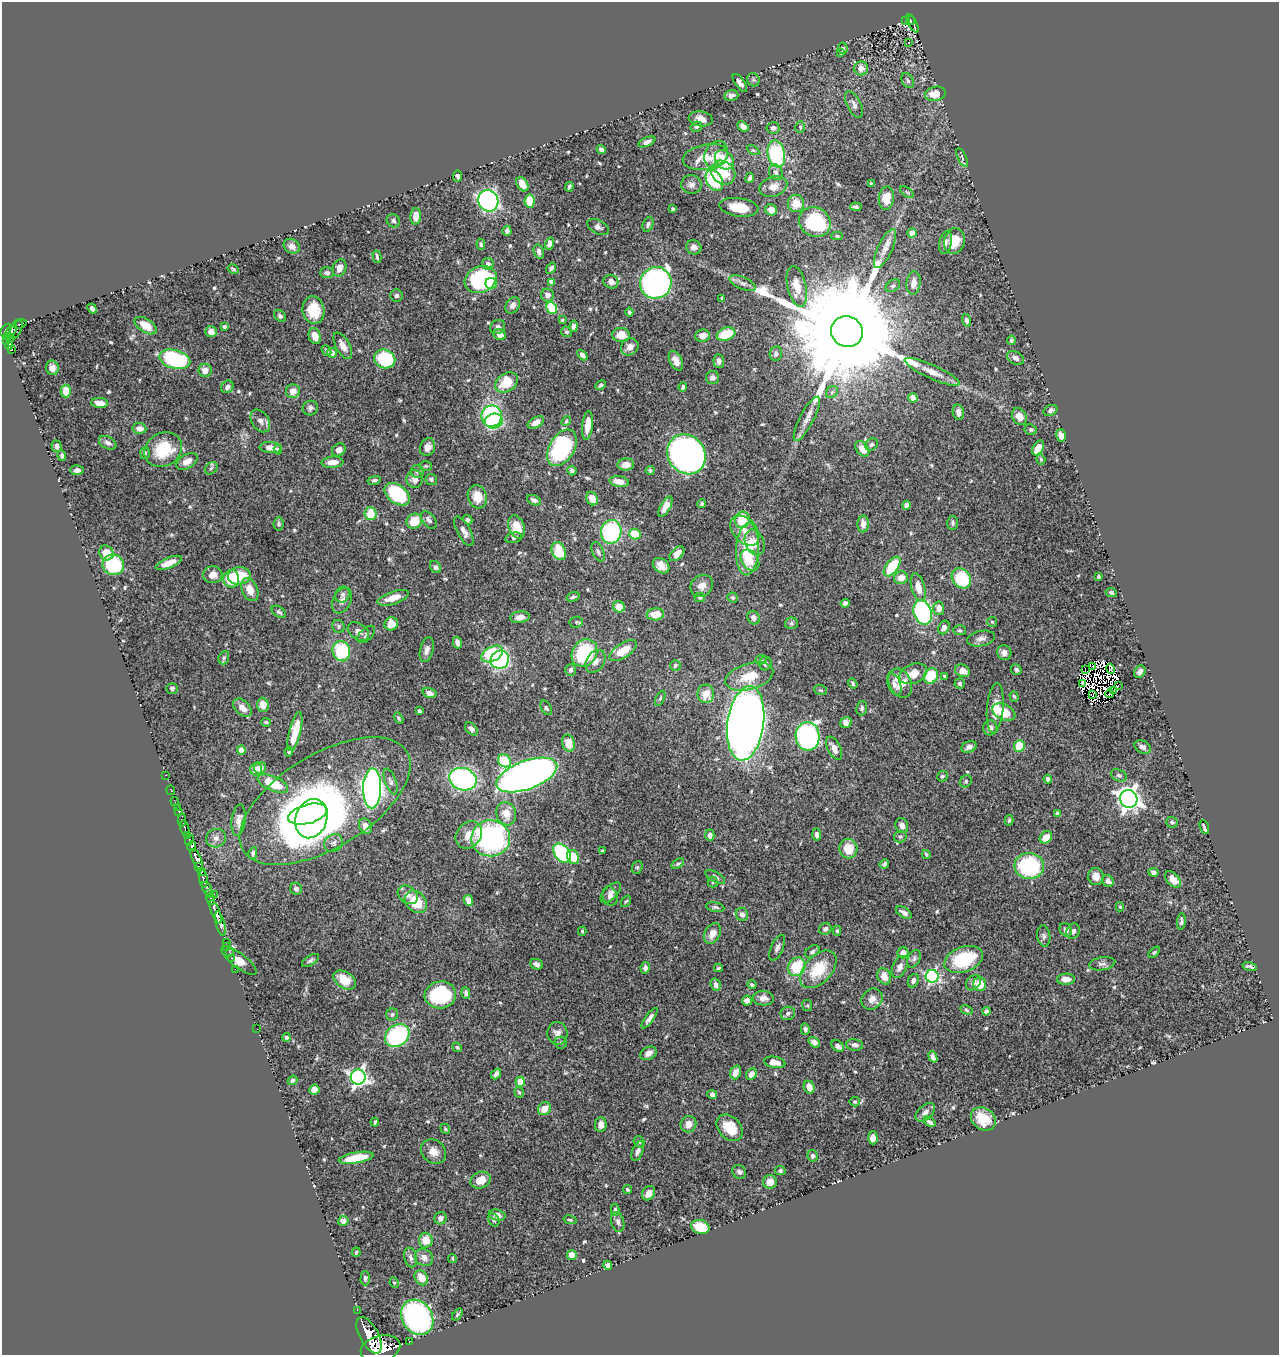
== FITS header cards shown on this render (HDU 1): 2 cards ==
NAXIS1  =                 1277
NAXIS2  =                 1353

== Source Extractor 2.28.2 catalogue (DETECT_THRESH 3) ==
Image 1277 x 1353 px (HDU 1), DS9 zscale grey, 1 PNG px = 1 image px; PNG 1281 x 1357 px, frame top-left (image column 1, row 1353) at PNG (2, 2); each listed source drawn as its Kron ellipse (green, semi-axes under 4 px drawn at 4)
Background 0.518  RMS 0.014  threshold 0.041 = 3 sigma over >= 5 px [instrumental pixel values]
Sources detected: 616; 15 with non-positive FLUX_AUTO (blend fragments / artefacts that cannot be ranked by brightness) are neither listed nor drawn; of the other 601, the 500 brightest by FLUX_AUTO listed and drawn (101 fainter detections omitted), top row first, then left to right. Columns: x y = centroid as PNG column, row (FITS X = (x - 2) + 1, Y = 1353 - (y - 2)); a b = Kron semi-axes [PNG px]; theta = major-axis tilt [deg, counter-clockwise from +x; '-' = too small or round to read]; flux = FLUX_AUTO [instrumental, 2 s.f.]
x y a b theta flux
905 21 2 2 - 36
910 21 4 4 - 58
913 23 10 3 -63 130
908 42 3 2 - 2.2
843 48 6 4 -84 1.8
841 53 4 3 - 1.3
861 68 7 7 - 7.1
753 80 7 6 - 1.7
908 81 8 5 -59 2
740 83 10 4 -54 3.9
935 94 10 7 12 15
731 95 7 5 15 3.5
854 105 14 7 -63 4.5
701 119 12 7 -8 8.1
743 126 6 4 -40 6.5
696 127 6 5 - 1.8
800 127 5 4 - 1.6
773 128 6 5 - 3.9
647 142 9 4 24 3.6
601 149 4 3 - 2.5
753 150 6 4 -29 1.4
776 154 14 8 -78 81
716 155 14 11 64 12
705 157 23 12 12 22
962 157 10 4 -64 2
724 160 11 8 -48 24
776 172 8 6 -70 3.3
723 173 13 11 -42 29
457 176 6 4 87 2.7
750 178 5 4 - 2.2
714 180 11 7 -58 57
522 184 8 5 -57 11
691 184 10 9 - 4.5
871 184 3 3 - 1.5
569 187 5 3 - 2.1
773 187 14 10 18 8.1
907 192 8 4 -37 1.6
886 198 11 7 84 16
488 201 11 10 - 260
530 201 6 5 - 24
796 203 9 8 - 12
739 207 19 9 -8 19
856 207 6 3 -4 2.4
673 209 4 3 - 1.3
771 210 6 5 - 7.6
416 216 8 5 86 8.8
393 221 7 6 - 2.3
815 222 16 14 -29 70
648 224 8 5 69 2.3
598 227 11 7 -27 3
507 231 5 4 - 3.1
912 233 4 4 - 15
837 236 5 4 - 1.4
954 241 13 10 75 19
946 242 12 6 77 3.8
481 244 5 4 - 1.8
549 244 6 4 75 4.3
292 246 8 7 - 4.7
694 247 7 7 - 4.5
885 248 21 7 65 9.2
539 252 7 5 -73 3.4
377 257 6 3 -77 1.7
488 264 5 5 - 3.1
339 268 9 6 70 6.9
551 268 6 4 55 2.4
233 269 6 4 -30 1.5
327 273 7 5 2 2.6
481 280 16 13 25 120
551 282 4 4 - 6.3
611 282 7 6 - 5.5
656 283 16 15 - 370
742 283 14 6 -24 4.4
913 283 12 7 83 6.9
491 284 6 5 - 18
797 286 21 9 -77 15
893 286 8 5 36 2.3
397 295 6 6 - 2.9
548 295 6 6 - 4.9
722 298 4 3 - 1.3
513 305 9 6 56 4.6
92 308 5 4 - 3.7
552 308 6 5 - 42
313 310 14 11 -82 25
629 312 4 3 - 1.7
280 316 7 5 -46 2.2
562 320 4 3 - 1.4
966 320 6 4 -76 2.8
20 324 7 3 19 58
146 326 12 6 -33 13
224 326 4 3 - 1.6
574 326 6 4 79 3.3
498 327 8 7 - 3.4
16 329 10 5 68 210
6 330 7 4 54 410
12 330 6 3 47 82
211 332 6 5 - 5.9
566 332 5 5 - 2.6
847 332 16 15 - 52000
726 334 9 6 18 29
500 335 6 5 - 7
621 335 9 7 -6 13
7 336 3 2 - 32
315 336 8 6 -69 11
702 336 7 6 - 8.5
10 339 4 3 - 73
1011 340 4 4 - 1.6
7 341 3 2 - 69
9 345 4 4 - 120
343 346 14 7 -61 7.4
630 347 9 8 - 5.8
11 349 4 3 - 95
326 351 6 4 -51 1.4
332 353 5 5 - 4.6
776 354 7 6 - 3
582 355 6 4 -46 4.1
1015 358 9 6 -30 4.2
175 359 16 9 -16 120
385 359 11 9 -21 59
676 361 10 6 -65 6.2
719 361 7 5 -85 4.4
52 368 7 6 - 4.2
205 370 7 6 - 7.2
932 372 30 7 -25 11
712 378 6 6 - 3.5
506 382 12 9 34 23
601 385 6 4 29 2
227 387 7 5 46 4.3
683 387 5 3 - 1.8
66 391 6 5 - 13
293 391 7 6 - 8.3
832 392 7 5 46 2.2
913 398 5 4 - 7.8
99 403 8 5 -3 7
310 408 8 7 - 2.8
1051 410 7 5 24 3.3
958 412 8 5 -79 4.8
492 416 10 10 - 100
1019 417 9 7 -61 9.1
807 419 25 7 62 9.4
260 421 12 8 -56 5.1
494 421 9 7 16 72
566 421 5 4 - 1.3
536 422 9 5 29 7
588 425 14 5 83 11
139 428 7 5 -6 6.4
1031 430 6 5 - 1.7
1061 436 6 4 -74 7
108 443 9 6 -27 3.8
871 445 7 5 45 2.5
56 446 5 5 - 3.5
271 447 11 5 -4 6.8
428 447 9 7 68 5.6
562 448 20 12 59 120
1038 448 8 5 58 10
278 449 5 4 - 1.5
862 449 9 6 -51 11
163 450 19 16 32 40
339 450 7 6 - 5.4
145 453 6 5 - 1.6
686 454 21 18 -53 540
62 456 5 4 - 2.5
1041 459 5 4 - 1.3
187 461 11 7 30 8.2
332 462 11 5 5 9.2
626 464 8 6 4 9.9
426 466 6 5 - 1.5
211 468 7 5 44 1.9
77 470 7 5 2 4.2
650 470 4 4 - 1.8
417 471 6 6 - 2.2
572 471 5 4 - 2.6
415 479 9 8 - 5.7
431 479 6 5 - 2.1
374 480 7 4 13 2.1
619 482 10 5 -10 10
397 494 14 9 -38 65
477 497 12 9 -72 15
592 499 7 5 -67 11
534 500 7 4 -23 3
702 504 4 3 - 1.5
906 505 4 4 - 3.2
665 507 11 5 60 7
371 514 6 6 - 22
429 520 10 6 -53 3.5
468 520 5 4 - 2.4
742 520 8 7 - 24
414 521 8 7 - 20
953 523 7 5 -89 2
279 524 7 5 84 2.4
863 524 8 5 90 6.5
517 527 12 7 -71 17
464 531 16 6 -62 6.2
745 531 17 11 -47 11
611 532 12 10 78 100
635 534 6 5 - 24
514 538 8 5 14 2.2
755 543 13 9 -67 9.2
748 549 26 11 87 50
559 551 9 6 -66 30
598 552 10 5 -66 2.6
106 553 8 7 - 15
677 554 9 5 47 6.1
750 560 11 8 -57 8.5
169 563 14 5 22 10
113 565 11 10 - 64
661 566 9 6 -39 7.5
892 566 11 6 53 45
436 567 6 5 - 2.5
213 575 9 8 - 8.8
239 576 11 8 4 24
1098 576 3 3 - 1.3
901 578 7 6 - 8.8
961 578 11 8 -50 50
231 579 9 8 - 30
702 586 12 10 40 7.5
918 587 14 6 -75 10
250 590 12 8 -67 9.8
1111 592 5 4 - 2.2
342 595 8 7 - 2.8
573 597 7 4 19 2
700 597 5 5 - 1.4
733 597 5 5 - 2
393 598 16 6 18 14
342 600 13 9 63 5.6
845 603 4 4 - 3.4
619 607 6 5 - 12
939 608 6 5 - 7.4
279 612 8 5 -35 2.3
923 612 12 9 -71 170
655 614 9 6 5 15
520 617 10 5 8 5.5
753 618 7 6 - 4.2
576 622 7 5 9 1.6
992 622 5 5 - 1.3
791 623 6 5 - 1.8
391 624 7 6 - 11
338 626 7 6 - 1.8
944 627 7 5 62 5
960 630 6 5 - 1.6
358 631 12 8 -33 5.5
366 634 11 6 44 2.7
981 638 14 7 11 5.3
457 643 6 4 -75 4.7
427 650 13 6 76 4.8
341 651 10 8 -76 57
623 651 15 7 33 19
584 653 14 12 55 74
1004 653 7 7 - 5.6
492 654 11 7 28 58
224 658 7 5 69 1.8
500 660 9 9 - 180
761 660 6 4 21 1.5
595 661 12 9 58 6
765 664 7 6 - 2.6
675 666 5 5 - 2
1093 666 4 2 - 1.7
1111 669 5 2 - 2.1
571 670 6 5 - 2.7
1016 670 5 5 - 2.2
1085 670 3 2 - 1.4
962 671 8 6 -23 11
1140 672 6 5 - 4.1
913 674 14 9 22 12
749 676 25 13 16 26
931 676 8 6 60 31
944 676 3 3 - 1.4
853 683 5 4 - 1.6
900 683 15 11 -65 18
959 683 5 5 - 2.1
894 684 12 6 -67 4.5
1083 684 3 2 - 2
1118 686 3 2 - 1.7
172 688 6 5 - 2
821 690 6 5 - 1.3
1113 691 3 2 - 1.7
429 693 7 5 -17 4.1
706 694 9 8 - 15
1110 694 4 2 - 1.9
1093 695 3 2 - 1.5
1014 696 5 4 - 1.4
660 698 8 4 65 1.4
263 705 7 6 - 9.6
242 708 11 7 -44 8.5
546 708 8 5 -60 1.8
862 708 7 5 82 2.1
995 708 25 8 85 14
419 711 4 3 - 2.1
1004 712 12 7 -27 22
399 718 6 4 -59 1.6
266 722 5 3 - 1.5
746 723 37 18 82 1200
846 723 6 5 - 6.7
990 728 7 7 - 4.8
471 729 8 5 -45 3.2
295 732 20 5 76 23
808 736 14 12 -87 200
568 743 9 6 -73 14
1019 746 6 5 - 25
969 747 8 5 22 4.3
1143 747 8 6 -28 3.1
834 748 12 6 -64 6.7
241 750 4 4 - 10
289 751 5 4 - 1.5
504 761 7 6 - 38
260 768 6 5 - 6.1
256 769 6 6 - 7.6
165 775 2 2 - 7.7
527 775 32 14 20 700
1119 775 8 5 -22 2.6
942 776 5 5 - 1.8
463 779 14 11 -19 180
1048 779 4 4 - 2.8
391 781 13 5 -70 3.3
966 781 6 5 - 1.7
273 784 16 7 -23 32
372 788 20 9 89 490
171 790 5 2 - 13
1129 799 9 8 - 690
175 801 4 2 - 13
325 801 96 47 31 530
177 808 3 2 - 20
179 811 3 3 - 45
1057 813 4 3 - 2.6
308 814 20 9 14 590
506 814 12 9 -70 13
311 819 20 15 71 720
182 820 6 3 -87 85
238 820 16 7 83 7.2
1009 820 5 4 - 1.9
1172 822 6 5 - 2.2
902 825 8 6 -66 4.4
365 826 8 6 -65 8
1204 827 7 3 -69 3.1
185 828 8 3 -75 150
469 835 15 12 51 12
710 835 6 4 -87 4.2
816 835 6 4 -89 3.4
188 836 4 3 - 400
900 837 6 5 - 2
1046 837 7 5 44 11
216 838 10 9 - 5.1
491 838 19 18 - 180
190 840 5 4 - 550
334 843 10 8 45 3.6
192 846 5 3 - 350
848 849 9 9 - 19
602 851 3 3 - 1.8
253 853 6 4 78 2.2
562 853 11 7 -52 100
926 854 4 3 - 1.3
573 857 7 6 - 17
197 859 11 4 -64 1200
678 864 7 4 35 1.6
884 864 5 4 - 2.1
1029 866 14 13 - 82
199 867 3 2 - 82
637 867 6 5 - 1.5
201 872 4 2 - 48
1153 872 5 3 - 2.3
715 877 11 5 -30 2.9
1096 877 8 8 - 6.9
203 879 8 4 -84 190
1173 879 10 6 -46 8.5
1108 881 6 5 - 4
713 882 5 5 - 1.3
207 889 7 3 -65 400
296 889 6 5 - 2.6
210 893 4 3 - 80
611 893 13 6 46 5.1
214 894 2 2 - 9.1
408 895 11 8 -38 5.9
610 896 10 7 -74 5.1
211 899 6 3 -80 84
468 900 6 4 -64 9.1
626 901 6 4 51 1.4
416 902 12 10 -45 26
715 907 9 4 -11 1.9
1120 907 4 3 - 1.3
216 912 12 4 -68 950
904 913 9 5 -33 4.7
742 914 7 6 - 4.2
1181 921 8 4 84 2.2
220 924 12 4 -76 980
825 929 6 5 - 2.9
1066 930 7 5 -52 3.8
582 931 4 4 - 1.3
837 931 5 4 - 1.3
1073 931 8 6 66 3.7
712 934 11 7 63 9.6
1044 936 10 6 -82 2.8
226 942 2 2 - 11
227 946 2 2 - 13
777 948 14 6 66 3.5
229 952 2 2 - 11
812 952 8 5 34 2.2
1154 952 7 4 43 1.5
903 953 5 5 - 6.2
232 958 3 2 - 16
914 959 9 6 64 2.9
964 959 20 12 19 59
310 960 9 4 34 2.3
239 961 21 7 -37 33
536 964 7 5 -21 3
1102 964 13 6 8 3.6
1249 966 7 3 -14 2.4
797 967 10 8 59 35
900 967 12 7 65 5.5
645 968 5 4 - 3.3
718 968 4 3 - 1.4
235 969 2 2 - 7.8
818 969 22 13 47 34
884 976 8 6 -68 8.3
932 976 6 6 - 160
1066 979 9 5 1 8
345 980 12 8 -32 18
913 981 7 5 65 3.8
973 983 8 6 49 4
980 984 7 6 - 15
716 985 6 5 - 4.7
752 985 4 3 - 2
466 993 6 4 -86 2.6
440 995 16 13 5 77
763 998 10 7 -3 5.6
872 999 11 9 45 7.1
747 1001 5 5 - 4.5
807 1005 5 5 - 1.3
966 1010 6 4 -29 1.6
986 1011 4 3 - 2.5
788 1013 7 6 - 2.3
392 1014 6 6 - 2
650 1018 12 4 54 4.5
257 1029 2 2 - 64
805 1029 6 4 -76 2.4
557 1033 11 10 - 6.5
397 1035 13 10 38 130
286 1037 4 4 - 2
561 1042 6 6 - 1.8
814 1042 6 4 -36 4.9
855 1045 8 5 -7 3.8
838 1046 7 5 -41 4.2
457 1047 5 4 - 1.6
648 1053 8 6 28 5.4
933 1057 6 4 -68 4.1
775 1062 10 5 -9 9.8
735 1072 7 5 69 7.1
496 1074 6 4 51 4.1
751 1074 6 5 - 5.9
358 1077 7 7 - 350
292 1080 5 4 - 1.8
520 1082 5 4 - 14
809 1087 7 5 -64 7.7
314 1089 5 5 - 6.1
519 1092 6 4 -71 1.4
712 1095 5 4 - 3.3
855 1102 5 4 - 1.5
544 1109 7 6 - 11
925 1112 11 7 41 4.7
983 1119 13 10 -37 19
375 1122 4 3 - 1.6
930 1122 7 4 -36 3
688 1124 8 7 - 7.7
601 1125 7 5 85 6
730 1128 15 11 -46 19
445 1129 5 4 - 1.3
873 1138 6 4 -88 4.6
639 1142 6 5 - 1.7
434 1151 13 11 -41 9
638 1151 10 5 68 3.9
813 1156 5 5 - 2.6
356 1158 17 5 10 26
780 1171 5 4 - 1.9
739 1172 7 6 - 2.4
481 1180 10 8 21 10
770 1182 7 7 - 8.8
627 1190 4 3 - 1.6
649 1193 8 6 55 7.6
615 1210 6 4 88 2.1
497 1215 8 5 -12 5.7
440 1218 6 6 - 4.1
494 1220 7 5 -63 1.8
570 1220 7 4 -14 1.3
343 1221 5 5 - 4.3
618 1222 10 6 -77 3.7
700 1227 9 7 -16 24
426 1240 7 7 - 15
356 1252 5 4 - 1.3
572 1255 5 4 - 8.7
411 1257 10 6 -76 3.6
424 1257 9 8 - 7.1
452 1258 4 4 - 1.4
608 1265 4 4 - 3.7
365 1278 7 4 89 2.2
421 1278 8 6 -58 13
394 1283 5 4 - 1.3
357 1310 2 2 - 7.8
457 1315 7 4 53 1.4
417 1317 18 15 -57 260
369 1335 20 9 -62 2900
409 1342 2 2 - 4.6
380 1349 20 13 15 4600
At the frame edge (FLAGS 8, measured only in part): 1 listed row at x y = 380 1349
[101 fainter detections neither listed nor drawn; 15 non-positive-flux detections neither listed nor drawn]